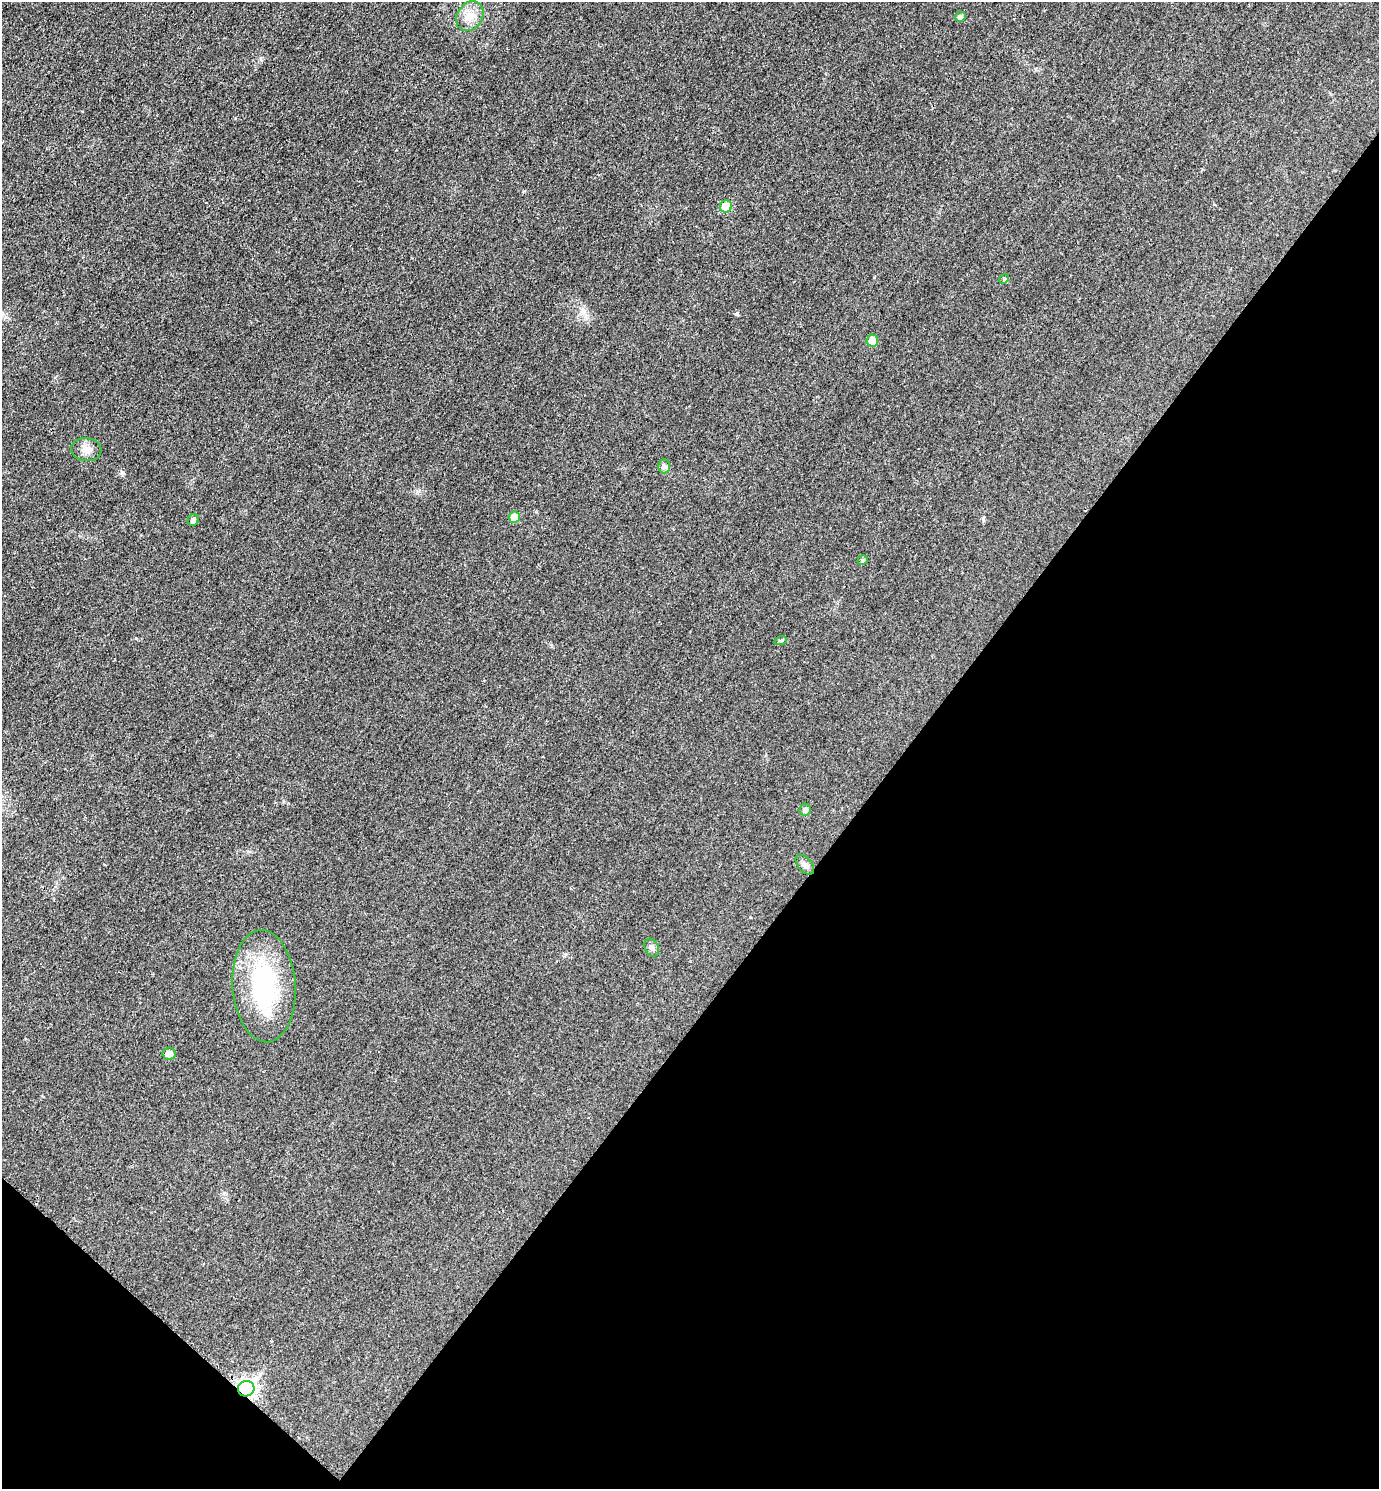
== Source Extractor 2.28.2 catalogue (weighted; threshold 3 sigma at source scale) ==
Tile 15 of 4 x 4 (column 3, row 4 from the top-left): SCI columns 2915-4291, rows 16-1502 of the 5978 x 5975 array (HDU 1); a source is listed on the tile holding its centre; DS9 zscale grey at full resolution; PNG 1381 x 1491 px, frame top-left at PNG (2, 2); each listed source drawn as its Kron ellipse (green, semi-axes under 4 px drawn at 4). Shown black and unused: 37% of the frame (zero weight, under 3 of 4 exposures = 1% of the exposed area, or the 3 px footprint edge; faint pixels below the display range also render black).
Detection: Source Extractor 2.28.2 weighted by HDU 2 'WHT'; one run over the whole footprint, this tile lists its part. Background 0.0434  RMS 0.0064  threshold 0.029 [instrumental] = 3 sigma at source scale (4.5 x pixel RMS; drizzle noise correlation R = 1.50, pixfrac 1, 0.05/0.05 arcsec/px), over >= 5 px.
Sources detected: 17; all 17 listed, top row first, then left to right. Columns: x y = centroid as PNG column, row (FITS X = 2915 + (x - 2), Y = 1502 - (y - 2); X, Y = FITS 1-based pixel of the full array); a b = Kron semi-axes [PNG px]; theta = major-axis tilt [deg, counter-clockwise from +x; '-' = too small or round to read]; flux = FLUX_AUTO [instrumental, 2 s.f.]
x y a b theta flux
470 16 16 12 55 8.4
960 17 5 5 - 2.2
726 206 6 6 - 11
1004 279 5 4 - 0.77
872 340 6 5 - 8.4
86 449 15 11 -6 5.4
664 466 7 6 - 1.6
514 517 6 5 - 10
193 520 6 5 - 2
863 560 5 4 - 1.2
781 640 6 4 20 0.76
805 810 6 5 - 2.5
805 865 12 7 -49 2.5
652 948 9 7 -63 2.3
264 986 56 31 -86 74
169 1054 6 6 - 5.1
246 1389 8 7 - 230
Overlapping masked pixels (flux is a lower limit): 1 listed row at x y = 246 1389
Unlisted compact peaks at least as high as the median listed source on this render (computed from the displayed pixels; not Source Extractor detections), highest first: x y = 736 314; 122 472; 261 60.